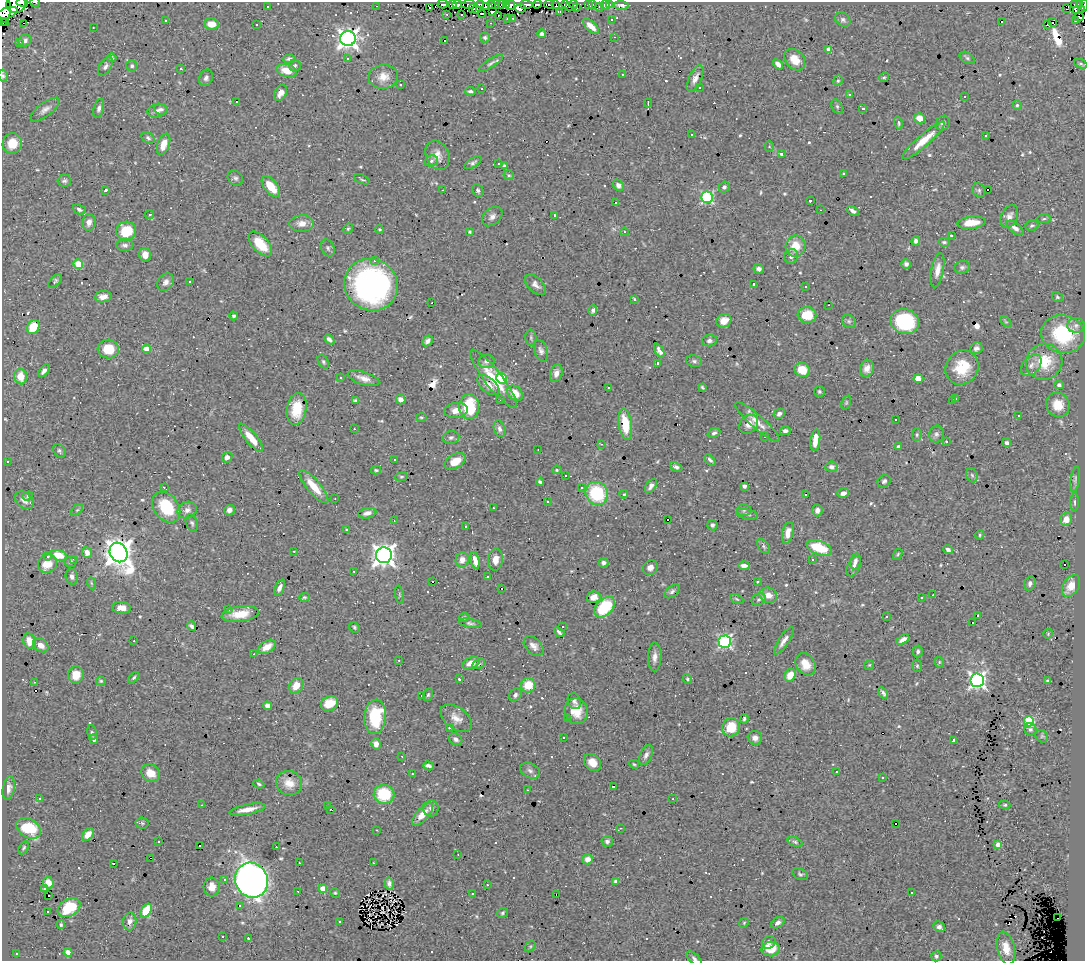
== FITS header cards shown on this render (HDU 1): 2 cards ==
NAXIS1  =                 1083
NAXIS2  =                  959

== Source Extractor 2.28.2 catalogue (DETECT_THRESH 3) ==
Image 1083 x 959 px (HDU 1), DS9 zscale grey, 1 PNG px = 1 image px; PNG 1087 x 963 px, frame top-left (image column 1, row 959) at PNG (2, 2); each listed source drawn as its Kron ellipse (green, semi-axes under 4 px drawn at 4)
Background 1.77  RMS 0.036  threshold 0.109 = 3 sigma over >= 5 px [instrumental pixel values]
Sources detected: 662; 6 with non-positive FLUX_AUTO (blend fragments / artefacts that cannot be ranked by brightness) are neither listed nor drawn; of the other 656, the 500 brightest by FLUX_AUTO listed and drawn (156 fainter detections omitted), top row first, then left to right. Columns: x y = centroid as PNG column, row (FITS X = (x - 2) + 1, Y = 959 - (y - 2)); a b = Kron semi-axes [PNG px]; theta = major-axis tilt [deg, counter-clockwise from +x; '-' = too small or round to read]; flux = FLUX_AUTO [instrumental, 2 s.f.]
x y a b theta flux
22 2 6 2 -7 140
35 2 5 2 - 5.2
16 4 10 8 12 320
443 4 5 3 - 6.8
452 4 3 2 - 14
457 4 5 3 - 89
468 4 7 3 3 170
491 4 3 3 - 69
495 4 3 2 - 7.8
502 4 2 2 - 4.3
506 4 2 2 - 4.7
526 4 7 3 1 160
537 4 4 3 - 11
549 4 5 3 - 26
574 4 4 3 - 7.6
592 4 3 2 - 6.1
1075 4 2 2 - 5.5
1080 4 2 2 - 5.2
480 5 4 2 - 12
511 5 5 4 - 3.9
556 5 3 2 - 6.1
566 5 3 3 - 12
589 5 3 2 - 3.8
605 5 5 4 - 33
609 5 3 3 - 86
621 5 7 3 -4 8.1
1084 5 6 2 88 10
267 6 3 3 - 9.4
376 6 3 2 - 11
486 6 4 3 - 29
430 7 3 2 - 6.6
570 7 3 3 - 28
600 7 4 3 - 16
4 8 15 7 -87 700
472 8 3 3 - 9.3
520 8 6 4 -8 36
576 8 4 2 - 4
1067 9 4 2 - 4.9
477 10 2 2 - 5.2
1076 10 4 3 - 12
1082 10 3 3 - 78
492 11 3 3 - 41
560 12 3 3 - 2.9
7 13 11 5 19 250
481 13 3 2 - 20
447 14 3 2 - 4.5
462 14 3 3 - 8.9
498 15 3 2 - 4.6
1079 17 5 3 - 16
508 18 3 3 - 20
513 18 3 2 - 7.3
166 20 3 2 - 3.5
611 20 3 3 - 4.7
843 20 8 6 -36 7.5
1076 20 3 3 - 36
1001 22 3 3 - 8.2
2 23 2 2 - 20
6 23 2 2 - 5.6
23 23 3 2 - 15
491 23 3 2 - 3.2
1053 23 4 2 - 17
211 24 7 5 -8 30
256 25 3 3 - 20
1047 25 3 3 - 130
591 26 10 4 -43 21
93 27 3 2 - 4.4
542 34 4 4 - 6.7
614 37 3 2 - 27
485 38 5 5 - 4.5
348 39 8 7 - 1500
25 40 7 6 - 8.7
444 40 3 3 - 41
19 42 3 3 - 12
829 49 4 4 - 10
112 58 5 4 - 4
347 58 3 3 - 6.9
967 58 8 5 -32 5
289 59 6 4 3 6.2
795 60 12 9 -49 35
491 63 14 4 32 7.3
778 64 6 4 -42 12
1081 64 7 3 -20 3.6
295 65 6 6 - 4.7
105 66 10 5 55 7.8
132 66 6 5 - 5
181 69 3 3 - 11
287 71 10 6 -15 36
623 75 3 2 - 4.2
3 76 6 4 -76 4.3
383 77 15 12 7 29
884 77 5 4 - 3.1
206 78 8 6 64 8.5
695 79 14 6 65 12
838 81 5 4 - 3.6
401 85 3 3 - 29
699 88 3 3 - 4.6
482 89 3 2 - 5.2
470 91 5 3 - 5.3
280 93 8 6 61 17
849 94 4 4 - 4.8
965 96 3 2 - 5.1
236 101 3 3 - 31
648 103 4 2 - 3.1
1017 105 5 4 - 3.7
837 106 8 5 -64 4.8
99 108 10 5 76 7.8
862 108 4 3 - 4.7
161 109 7 5 -8 6.5
45 110 17 7 38 14
157 111 9 6 14 10
920 118 5 5 - 27
899 123 7 4 -79 4.5
943 123 7 6 - 8.6
691 135 3 3 - 8
985 136 3 2 - 4.4
148 138 7 5 -31 5.1
924 140 27 6 41 44
12 143 10 9 - 36
164 144 11 6 71 33
769 146 5 4 - 4.8
781 154 4 3 - 7.3
437 155 15 11 -67 23
431 161 7 5 16 5.9
473 163 9 4 32 6.4
498 163 3 3 - 15
505 166 4 3 - 4.7
843 174 3 3 - 3.4
509 175 5 4 - 4
235 178 8 6 -45 7.1
362 179 8 2 -25 3.5
64 181 7 6 - 6.2
618 185 6 5 - 11
271 186 12 6 -50 56
724 187 6 5 - 7
105 190 3 3 - 17
443 190 3 2 - 3.2
478 190 7 5 -67 6.3
979 190 7 6 - 5
988 190 3 3 - 25
707 197 6 5 - 280
810 201 3 3 - 3.2
615 202 3 3 - 1000
79 209 7 4 -23 7.3
820 210 3 2 - 3.8
853 211 6 3 -31 9
150 214 4 4 - 4.1
555 215 3 3 - 4.1
1009 216 12 8 65 15
492 217 11 8 40 12
1044 219 7 3 8 3.6
89 222 8 6 82 15
302 223 12 8 4 19
972 223 14 6 6 44
1032 226 7 5 14 4.1
1015 228 10 5 -38 12
348 229 5 3 - 3.3
380 229 4 3 - 3.1
126 231 10 9 - 76
470 232 4 4 - 3
624 232 4 3 - 3.3
951 235 4 3 - 3.1
916 241 4 4 - 7.3
944 242 6 4 -8 4.2
260 244 15 8 -48 60
125 245 8 6 0 7.6
796 246 10 10 - 46
328 248 9 6 -63 6
145 255 7 6 - 23
791 256 7 6 - 9.7
375 261 3 3 - 35
78 264 5 4 - 85
906 264 4 4 - 7.2
962 267 7 6 - 6.7
759 269 5 4 - 8.9
937 270 17 6 79 20
55 281 8 4 46 5.7
190 281 3 2 - 3.6
166 282 10 7 51 12
754 284 3 3 - 6.3
371 285 27 25 -30 690
535 285 12 7 -44 14
805 287 3 3 - 3.7
103 297 8 5 7 16
1057 297 6 4 -34 3.7
634 299 3 3 - 3.2
432 303 3 2 - 6.1
829 305 3 2 - 3.6
593 310 5 4 - 6.5
807 315 9 8 - 60
234 316 4 4 - 5.2
724 321 8 6 30 26
849 321 7 6 - 5.4
905 321 14 12 -16 180
1006 321 7 4 -44 3.5
1076 325 9 7 0 9.5
33 327 7 6 - 62
1063 334 22 19 -14 160
531 338 8 5 -90 5.1
329 339 6 4 -42 7.7
427 341 6 4 45 9.7
709 341 7 5 8 8.2
976 348 6 5 - 8.8
108 349 10 9 - 56
146 349 4 4 - 36
659 350 7 4 -62 12
541 351 11 6 -70 9.2
486 361 8 6 13 9.1
694 361 7 6 - 5.9
323 362 7 5 -60 4.7
1044 362 18 18 - 79
658 363 3 3 - 8.4
1031 365 12 8 49 14
867 368 9 7 75 16
962 368 18 16 54 89
802 370 8 7 - 47
44 371 7 4 50 8.8
556 373 9 6 74 13
20 376 8 6 -78 40
340 378 3 3 - 4.5
364 378 16 6 -18 19
501 378 5 5 - 190
493 379 36 8 -52 82
918 379 5 4 - 28
488 385 13 7 -40 20
1059 385 4 4 - 7.4
608 387 3 3 - 5.7
702 387 4 3 - 3
819 391 5 5 - 4.5
515 393 9 6 -45 41
401 399 5 4 - 14
500 399 3 2 - 3.8
955 399 3 3 - 3.1
355 401 4 3 - 4.4
952 401 3 2 - 3.8
846 402 7 4 71 3.3
1058 405 12 11 - 44
469 407 12 10 -90 120
297 409 16 9 82 56
456 410 12 7 7 21
779 414 6 4 27 10
1018 416 3 2 - 3.7
421 417 5 3 - 3.1
896 420 3 3 - 4.9
757 422 29 6 -41 26
625 424 16 6 -81 77
749 424 10 8 46 22
354 429 3 2 - 7.6
499 429 9 5 -72 8.7
785 431 5 4 - 9
714 433 6 4 25 5.9
936 434 8 7 - 8.6
917 435 6 5 - 3.8
451 437 8 6 11 6.8
764 437 3 2 - 3.3
251 438 17 5 -50 36
815 440 11 4 82 34
946 441 3 3 - 10
1007 443 4 3 - 7.9
601 444 3 2 - 4.2
898 447 3 3 - 10
538 450 3 2 - 4
59 451 8 5 -53 5.2
227 457 5 5 - 11
394 459 3 3 - 44
710 460 6 4 -44 6
7 461 3 3 - 38
455 461 11 7 30 36
676 467 7 4 -27 6.7
831 467 6 5 - 8.9
376 470 5 3 - 3.5
557 470 5 4 - 3.2
565 475 3 3 - 29
972 475 7 5 -67 5.4
401 477 6 4 6 3.3
1075 479 13 4 81 6.9
884 481 7 6 - 5.8
540 482 4 3 - 4.9
651 486 8 5 55 9.5
744 486 4 3 - 9.7
164 487 4 2 - 3.3
314 487 21 6 -50 49
581 487 3 3 - 18
597 493 12 11 - 160
843 493 6 4 13 13
624 494 4 3 - 3.5
806 494 3 3 - 43
28 496 5 4 - 3.4
335 499 3 2 - 3.1
24 500 11 7 -40 17
547 502 3 3 - 36
1075 502 9 4 88 5.8
166 507 17 12 -53 110
493 508 3 2 - 11
77 510 7 4 44 4.3
187 510 10 8 23 13
229 510 5 5 - 10
744 510 7 6 - 5.1
817 510 6 5 - 9.8
367 513 9 5 12 11
747 514 11 5 -13 6.1
1066 519 6 6 - 26
667 520 3 3 - 31
394 521 3 2 - 3.8
192 523 9 5 -69 5.8
712 525 5 5 - 6.4
466 527 3 3 - 6.6
347 530 4 3 - 5.7
788 533 11 5 78 19
980 535 5 4 - 3.4
764 546 8 5 -54 5.7
819 548 13 6 -20 87
948 550 5 3 - 6.7
294 551 3 2 - 4.9
87 552 5 5 - 16
119 552 10 8 -61 3200
898 554 6 4 59 3.3
59 555 8 5 -16 49
384 555 8 8 - 1900
48 556 4 3 - 5.8
74 559 3 2 - 5.8
812 559 3 3 - 5.7
462 560 7 6 - 17
496 560 11 7 85 19
475 561 8 4 -79 16
855 561 8 5 79 8.2
70 562 6 5 - 6.4
603 563 5 4 - 7.7
47 564 10 9 - 45
1064 565 3 3 - 61
744 566 6 4 -1 14
854 566 11 6 65 10
650 567 8 7 - 13
354 571 3 2 - 4.1
72 577 8 6 -77 8.6
488 577 3 3 - 3
433 582 3 3 - 110
757 582 3 3 - 9.4
91 583 6 4 -71 3.2
1030 583 7 5 73 9.8
1071 586 12 8 59 40
280 587 9 4 70 11
501 589 3 3 - 20
672 591 9 5 38 6.3
399 595 9 4 -81 3.5
768 595 9 7 -21 23
933 595 3 2 - 6.5
304 597 5 4 - 3.3
594 597 7 5 13 14
921 598 3 3 - 21
737 599 7 4 -28 3.4
759 599 7 5 31 5.3
605 607 12 8 45 120
121 608 9 6 -6 20
229 610 3 3 - 5.1
240 614 18 7 7 45
978 615 3 3 - 16
886 616 3 3 - 6.8
464 617 5 4 - 3.6
470 623 11 4 -9 5.9
972 623 3 3 - 85
191 626 5 3 - 4.5
562 626 3 3 - 10
354 627 6 5 - 3.9
559 632 6 3 -43 5
1048 634 5 4 - 3.1
903 640 7 4 30 13
30 641 8 6 -68 23
134 641 3 2 - 23
784 641 16 5 56 16
725 642 6 6 - 400
41 645 8 6 -36 18
534 646 12 7 -45 14
267 647 10 6 32 28
918 651 6 4 79 6.1
254 654 3 2 - 3.9
655 657 14 6 88 15
399 660 3 2 - 5.4
939 662 5 5 - 3.1
471 663 9 5 23 26
479 664 7 4 28 4.4
805 664 12 9 -58 34
869 665 5 5 - 3
917 666 6 5 - 3.7
76 675 8 7 - 40
790 675 7 5 61 36
134 678 7 4 47 4.7
459 679 3 3 - 3.2
687 679 5 4 - 3.4
977 680 7 7 - 810
101 681 5 4 - 3.1
1048 681 4 3 - 4
34 682 3 2 - 4.4
528 685 7 7 - 52
296 686 8 6 56 31
883 693 6 3 -58 6.2
428 695 6 5 - 4.3
515 695 7 5 51 7
422 696 3 3 - 220
574 701 8 6 -67 7.2
329 703 9 7 27 49
268 706 4 4 - 19
576 711 13 11 -72 42
375 717 17 11 84 120
456 718 18 10 -36 24
568 719 3 3 - 10
744 719 5 3 - 4.6
1029 721 5 5 - 190
731 727 9 8 - 59
449 728 3 3 - 13
1030 729 6 6 - 5.8
92 733 7 4 -80 4.6
1042 736 7 5 -45 4.4
563 737 3 2 - 3.8
755 738 7 7 - 11
94 739 5 4 - 5.3
456 739 7 5 -33 7.8
954 740 3 3 - 47
376 744 5 5 - 17
646 755 11 6 64 10
402 756 3 3 - 4.2
592 762 9 7 -45 28
634 764 5 3 - 3.3
429 766 5 4 - 10
530 771 11 7 -27 10
837 772 3 2 - 6.8
151 773 10 8 -37 32
412 774 3 2 - 5.3
883 777 3 3 - 3.5
289 783 13 12 - 23
259 784 5 3 - 4.7
613 786 3 3 - 76
9 788 12 6 79 11
527 790 3 2 - 6.7
384 794 10 9 - 110
39 798 3 3 - 19
673 799 3 2 - 5.4
202 805 3 2 - 4.2
1005 805 6 4 -9 3.5
327 806 3 3 - 11
431 808 8 7 - 9.9
247 809 18 5 11 30
330 809 3 2 - 3.6
422 814 14 6 48 35
142 823 6 5 - 4.6
896 824 3 3 - 10
29 828 13 9 -32 100
620 828 3 2 - 3.6
377 830 3 2 - 3.7
88 834 7 5 52 18
607 841 5 5 - 8.6
159 842 3 3 - 15
795 842 8 4 -19 4.3
998 845 4 4 - 20
200 846 3 2 - 11
276 847 2 2 - 8.8
24 848 7 4 64 4.5
458 854 3 2 - 3.2
151 858 3 2 - 21
587 859 5 5 - 17
114 863 3 3 - 45
299 863 3 2 - 8.4
373 863 3 2 - 3.7
800 874 8 5 -26 5
225 880 3 3 - 8.5
251 880 18 16 -64 1900
616 881 4 4 - 8.2
48 883 6 5 - 20
389 883 6 4 -78 7.6
487 885 3 3 - 3.8
212 887 9 8 - 23
44 888 3 3 - 7.8
323 889 4 4 - 41
298 891 3 2 - 6.4
335 893 5 4 - 3.4
911 893 3 2 - 3.2
472 894 3 3 - 24
556 894 3 2 - 5.3
49 896 3 2 - 17
239 906 3 3 - 110
69 908 12 8 31 73
146 910 7 5 58 75
48 911 3 3 - 12
502 913 6 4 35 3.9
1058 918 2 2 - 22
130 921 9 6 80 11
340 922 3 3 - 7.3
744 923 5 4 - 3.1
778 923 7 5 37 10
61 925 4 3 - 3.4
939 927 6 5 - 8.6
223 937 3 3 - 9
248 938 3 3 - 3.7
769 942 7 6 - 12
530 946 6 4 29 3.3
1006 948 17 8 -77 31
771 949 9 7 2 54
68 952 4 4 - 30
16 953 3 2 - 5.4
936 956 5 5 - 5.4
694 958 9 4 -42 6
At the frame edge (FLAGS 8, measured only in part): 8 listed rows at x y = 22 2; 35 2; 16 4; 1084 5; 4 8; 2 23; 3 76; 694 958
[156 fainter detections neither listed nor drawn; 6 non-positive-flux detections neither listed nor drawn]